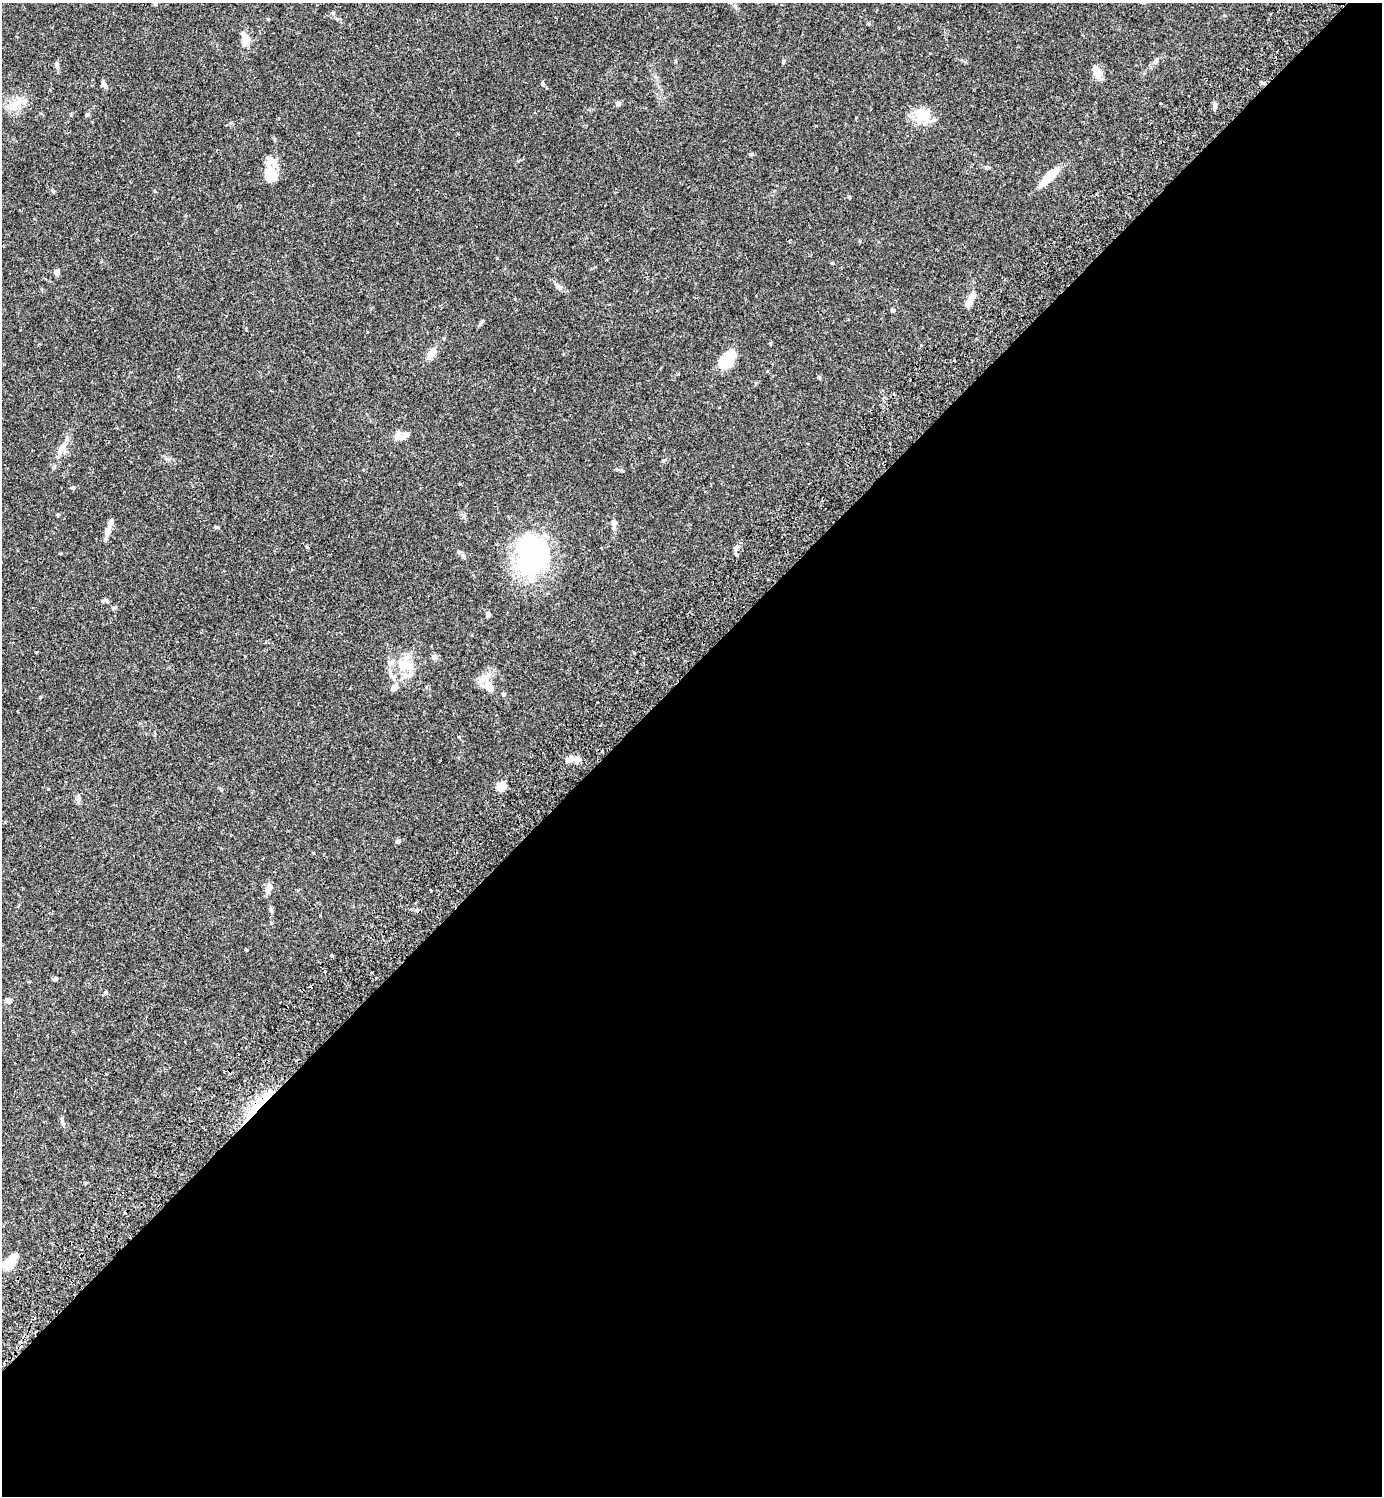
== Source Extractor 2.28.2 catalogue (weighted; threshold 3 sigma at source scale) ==
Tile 15 of 4 x 4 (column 3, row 4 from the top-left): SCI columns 3104-4483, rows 45-1538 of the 6066 x 6070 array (HDU 1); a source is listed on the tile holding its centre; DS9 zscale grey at full resolution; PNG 1384 x 1498 px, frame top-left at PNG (2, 3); no overlay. Shown black and unused: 55% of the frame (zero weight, under 2 of 3 exposures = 3% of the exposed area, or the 3 px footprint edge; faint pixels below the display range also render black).
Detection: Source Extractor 2.28.2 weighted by HDU 2 'WHT'; one run over the whole footprint, this tile lists its part. Background 0.0889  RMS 0.0056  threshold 0.0254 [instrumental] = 3 sigma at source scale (4.5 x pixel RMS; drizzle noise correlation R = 1.50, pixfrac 1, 0.05/0.05 arcsec/px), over >= 5 px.
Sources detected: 71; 2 inside a brighter object's white glare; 4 cosmic-ray / hot-pixel residue — not listed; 6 inside a brighter listed object's ellipse — not listed separately; the other 59 listed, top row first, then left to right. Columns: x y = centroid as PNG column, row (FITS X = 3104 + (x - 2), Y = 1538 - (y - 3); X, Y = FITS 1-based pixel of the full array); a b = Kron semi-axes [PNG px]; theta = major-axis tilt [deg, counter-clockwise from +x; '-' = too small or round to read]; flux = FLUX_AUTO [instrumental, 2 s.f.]
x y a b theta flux
155 3 6 4 84 1.1
333 13 6 3 -19 0.67
268 19 4 3 - 0.48
245 38 16 8 -71 6
1155 62 8 5 27 1.5
57 66 9 6 -84 1.6
1097 73 17 8 -64 5.2
1262 83 6 4 -3 0.85
542 84 5 5 - 0.72
104 85 10 4 -59 2.1
16 104 23 11 38 8.2
618 104 4 4 - 4.3
923 112 25 16 -14 11
87 114 6 5 - 0.88
270 175 18 15 -82 11
1049 177 26 8 43 12
53 191 6 4 -67 0.77
849 197 5 3 - 0.53
56 272 7 6 - 1.9
558 287 11 7 -49 2.5
970 300 20 7 61 5.1
893 310 5 4 - 0.81
481 323 12 3 50 0.98
431 353 13 8 50 4.6
727 360 21 12 51 16
678 374 4 3 - 0.51
819 378 5 4 - 0.65
398 436 16 10 -9 3.7
62 448 20 8 59 5.8
663 460 6 4 1 0.65
73 488 6 4 8 0.67
614 523 10 7 86 2.2
216 527 5 4 - 0.77
107 532 20 6 76 3.6
534 555 47 41 65 72
736 555 4 3 - 2.2
107 601 8 5 -9 1.3
114 608 8 4 4 1
488 614 6 5 - 1.4
406 665 24 23 - 15
395 687 11 8 48 3
489 687 16 10 -60 5.5
40 697 4 4 - 0.44
569 759 15 7 30 3.3
501 786 9 8 - 7.3
78 799 7 6 - 1.4
398 841 6 5 - 1.2
268 889 15 7 68 3.3
431 890 3 2 - 0.63
271 909 9 5 -76 1.1
246 949 3 3 - 0.89
331 955 3 3 - 0.76
325 972 3 3 - 1
54 979 6 5 - 0.84
106 992 5 4 - 0.98
8 1001 9 6 -22 1.3
199 1089 3 3 - 1.1
258 1105 52 9 51 18
7 1265 11 7 30 15
Overlapping masked pixels (flux is a lower limit): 1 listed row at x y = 258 1105
Isophote crosses this tile's border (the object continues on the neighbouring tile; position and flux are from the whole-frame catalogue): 2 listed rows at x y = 155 3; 7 1265
Unlisted compact peaks at least as high as the median listed source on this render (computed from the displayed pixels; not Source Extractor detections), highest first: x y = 783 62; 752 154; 1215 106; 48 789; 767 371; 63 1124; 460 484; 434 658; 675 61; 444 338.